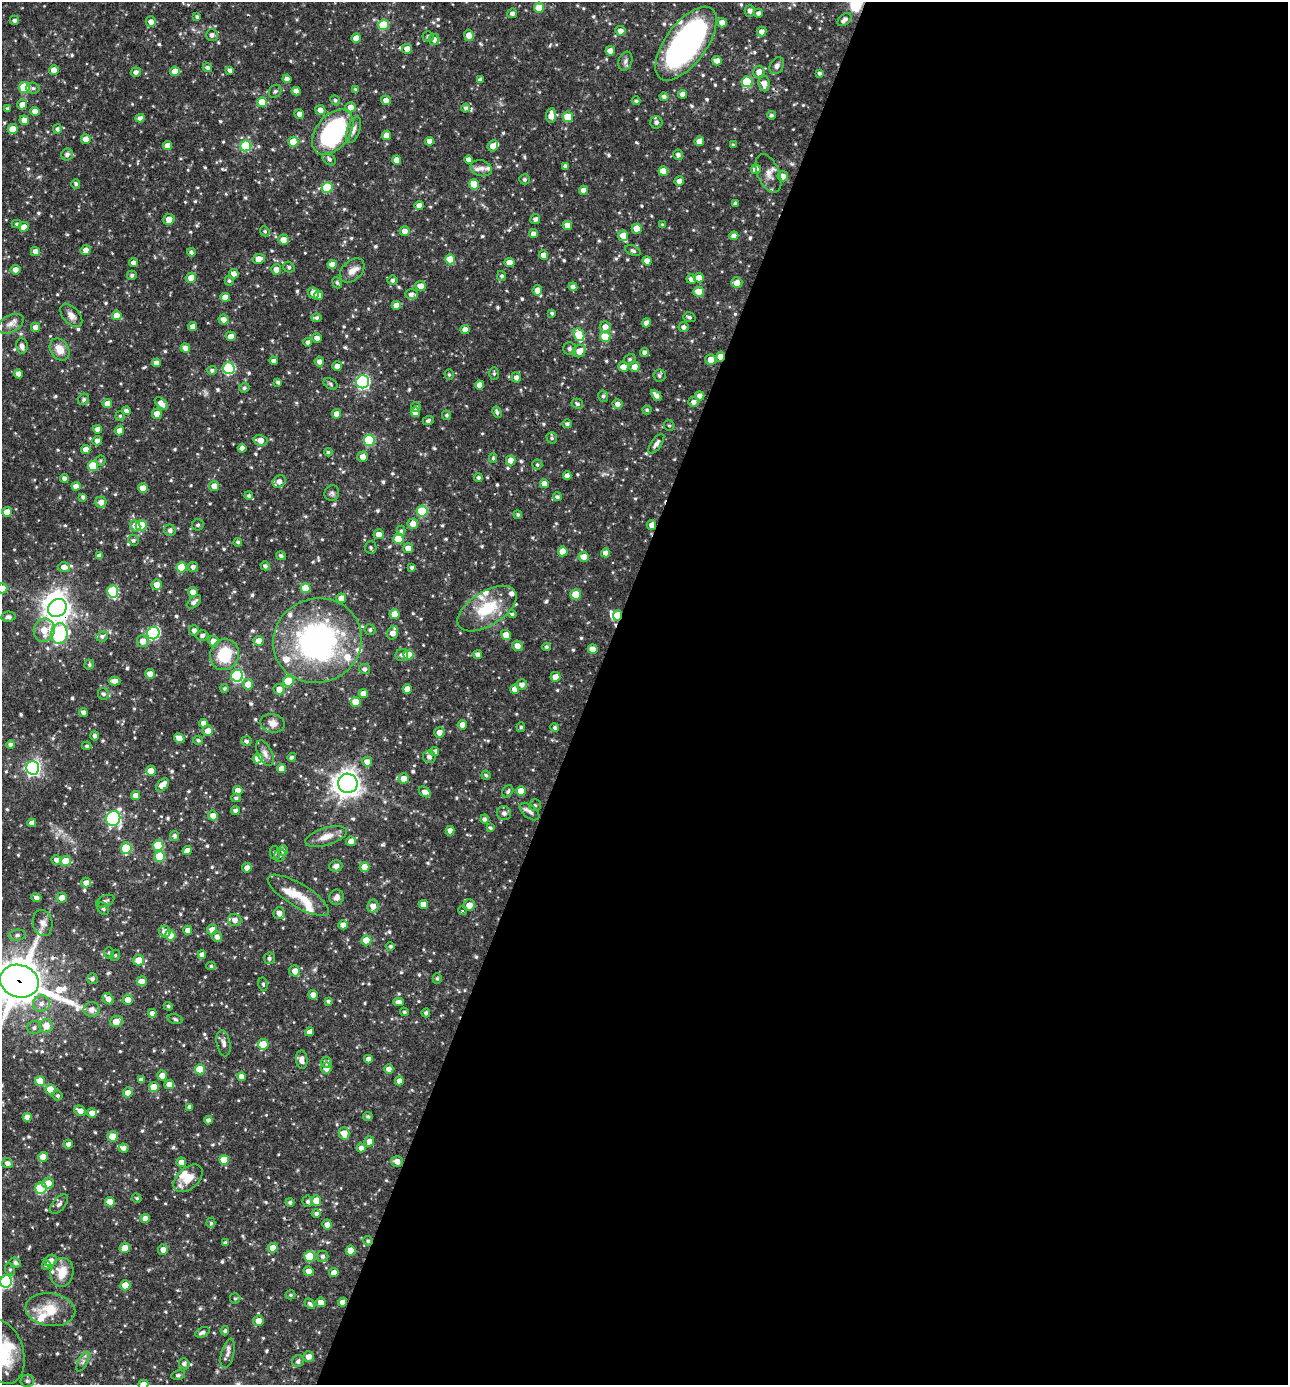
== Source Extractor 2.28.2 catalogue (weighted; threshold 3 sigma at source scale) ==
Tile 12 of 4 x 4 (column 4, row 3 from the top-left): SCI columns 4128-5413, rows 1385-2767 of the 5550 x 5536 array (HDU 1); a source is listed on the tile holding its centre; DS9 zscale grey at full resolution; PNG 1290 x 1387 px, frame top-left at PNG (2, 2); each listed source drawn as its Kron ellipse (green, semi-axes under 4 px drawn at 4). Shown black and unused: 54% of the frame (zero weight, under 3 of 4 exposures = <1% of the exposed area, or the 3 px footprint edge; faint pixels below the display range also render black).
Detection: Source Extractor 2.28.2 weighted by HDU 2 'WHT'; one run over the whole footprint, this tile lists its part. Background 0.0642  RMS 0.0036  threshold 0.016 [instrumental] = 3 sigma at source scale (4.5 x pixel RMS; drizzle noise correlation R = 1.50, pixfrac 1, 0.05/0.05 arcsec/px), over >= 5 px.
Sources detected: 759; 5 inside a brighter object's white glare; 2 cosmic-ray / hot-pixel residue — neither listed nor drawn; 25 inside a brighter listed object's ellipse — not listed separately; of the other 727, all 500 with FLUX_AUTO >= 0.589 (the completeness limit of this list) listed and drawn (227 fainter detections not listed), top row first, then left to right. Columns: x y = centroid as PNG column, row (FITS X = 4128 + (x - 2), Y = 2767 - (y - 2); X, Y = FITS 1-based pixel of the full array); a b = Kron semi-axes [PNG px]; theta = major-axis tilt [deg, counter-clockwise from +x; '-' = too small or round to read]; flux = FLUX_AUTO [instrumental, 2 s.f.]
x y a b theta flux
539 7 5 5 - 4.7
750 11 6 5 - 1.6
512 13 5 4 - 1.3
758 13 4 4 - 1.1
197 17 4 4 - 0.73
14 20 4 4 - 0.91
844 20 8 5 39 1.4
151 22 5 5 - 2.2
722 23 5 4 - 2.4
383 25 5 5 - 15
620 31 5 5 - 1.9
761 32 5 5 - 2
212 35 6 5 - 1.4
469 35 6 4 -81 4
428 36 5 5 - 0.85
356 38 4 4 - 4
434 40 5 5 - 1.8
686 44 43 20 53 110
407 49 5 5 - 2.6
610 51 4 4 - 3.3
625 61 10 7 71 1.2
717 61 5 4 - 2.6
777 66 9 6 57 1.4
207 68 5 4 - 1
54 70 5 5 - 2.5
230 70 4 4 - 1.3
175 71 5 5 - 4.6
136 72 5 4 - 1.4
759 72 6 6 - 2.6
820 73 4 4 - 0.78
287 79 4 4 - 1.6
480 80 4 4 - 1.2
747 82 5 5 - 19
764 83 8 5 -84 2.8
24 87 5 5 - 16
33 88 6 5 - 0.96
356 90 4 3 - 0.83
275 91 7 6 - 0.75
296 91 4 4 - 1.8
683 94 4 4 - 2.1
664 97 4 4 - 1.4
335 100 5 4 - 0.68
386 100 5 4 - 2.1
636 101 4 4 - 0.78
262 102 5 5 - 6.7
22 105 5 5 - 3
350 107 5 5 - 2.4
7 108 4 3 - 0.67
465 108 4 4 - 0.84
320 110 5 5 - 2.3
35 111 4 4 - 2.6
299 114 5 4 - 2
551 115 7 5 85 3.4
771 115 4 4 - 0.68
568 117 5 5 - 7.1
140 118 4 4 - 1.5
24 120 5 4 - 3
656 122 6 6 - 1.3
13 129 5 5 - 5.6
57 129 5 4 - 0.91
353 130 14 6 70 1.8
333 132 26 16 51 50
386 135 4 4 - 2.6
86 139 5 4 - 3.2
429 141 4 4 - 2.5
699 141 5 4 - 2.9
293 142 5 5 - 7
733 145 3 3 - 0.6
168 146 4 4 - 3.4
246 146 5 5 - 21
493 146 6 5 - 2.5
67 154 6 5 - 1.5
678 155 5 5 - 1.2
329 159 7 5 -43 1.1
397 160 4 4 - 3.3
468 160 4 4 - 2
565 166 4 4 - 1.1
481 168 11 8 -15 1.8
756 169 5 5 - 3.6
663 171 5 5 - 5.7
768 173 20 11 -66 3.2
783 176 5 5 - 2.8
524 179 5 5 - 0.9
679 181 5 5 - 2.3
76 184 5 4 - 0.95
474 184 5 5 - 6.1
327 187 5 5 - 17
583 190 4 4 - 2.3
735 203 4 3 - 0.63
419 205 4 4 - 2.3
535 219 5 5 - 1.1
169 220 6 5 - 3.2
17 224 5 4 - 0.7
567 225 5 4 - 3.5
663 225 4 3 - 0.6
24 227 5 5 - 2.3
637 229 5 5 - 5.6
265 231 5 4 - 0.65
405 231 5 4 - 2.3
533 234 4 4 - 1.8
623 236 5 5 - 4.7
734 236 4 4 - 2.2
283 239 5 5 - 2.7
86 250 5 5 - 2.5
633 251 8 5 -22 1
35 252 4 4 - 2.6
191 252 4 4 - 0.91
543 255 4 4 - 3
259 259 6 5 - 3.4
450 259 5 5 - 7.7
647 261 4 4 - 2.5
133 263 4 4 - 1.7
509 263 5 4 - 3.2
332 264 4 4 - 2.2
289 267 6 5 - 0.77
276 269 5 5 - 2.4
16 270 5 4 - 1.9
352 270 14 9 43 3
234 274 5 4 - 2
132 275 5 4 - 0.88
502 276 5 4 - 0.81
191 278 5 5 - 3.6
699 278 5 4 - 3.9
691 279 5 4 - 2.1
392 280 5 5 - 0.86
229 281 5 4 - 0.69
337 283 6 4 -67 0.72
737 283 5 5 - 3.2
420 286 5 5 - 2.8
573 287 4 4 - 1.4
537 290 5 5 - 3.6
699 292 5 5 - 7
313 293 6 5 - 2.5
411 294 6 5 - 1.5
318 295 5 4 - 2.1
225 297 5 4 - 2.8
396 305 4 4 - 2.8
552 313 4 3 - 0.76
71 315 14 8 -49 2.2
117 315 5 4 - 4.5
689 317 6 5 - 0.76
316 318 5 4 - 0.82
223 319 5 5 - 2.4
646 323 4 4 - 2.4
11 324 14 8 27 2.5
35 327 5 4 - 2
193 327 4 4 - 2.2
605 327 5 5 - 2.5
683 327 5 5 - 1.3
465 330 4 4 - 2.5
579 335 6 5 - 12
231 336 5 4 - 2.5
605 337 5 5 - 9.1
317 338 5 4 - 1.7
308 342 4 4 - 1.2
22 346 8 5 -81 1.4
185 348 5 4 - 1.8
60 349 12 9 -55 4.4
569 349 6 6 - 0.88
579 351 7 6 - 3.3
644 352 4 4 - 1.3
720 357 5 4 - 3.5
630 359 6 5 - 0.73
711 359 5 5 - 3.1
274 361 4 4 - 1.5
319 362 5 4 - 1.4
156 363 4 4 - 2.1
337 366 5 5 - 1.8
623 367 5 5 - 2.9
634 367 5 5 - 2.8
229 368 6 6 - 31
212 370 5 4 - 0.96
18 374 4 4 - 2
494 374 6 5 - 0.7
449 375 5 4 - 0.61
659 375 6 6 - 0.83
516 377 5 5 - 1.7
278 382 4 4 - 0.97
363 382 6 6 - 59
331 384 7 5 -29 0.67
479 385 4 4 - 2.5
244 388 5 4 - 0.78
656 395 6 4 -47 1.7
603 396 6 5 - 0.84
700 396 4 4 - 2.4
84 399 6 5 - 0.83
693 402 5 5 - 1.7
161 403 8 4 -42 2.6
107 404 5 4 - 2.7
577 404 6 5 - 0.79
618 404 5 5 - 1.6
416 407 5 4 - 0.89
647 410 5 4 - 0.62
126 411 4 4 - 1.7
415 412 5 4 - 3.1
497 412 6 4 -63 0.94
157 414 5 5 - 3.2
337 414 4 4 - 2.9
447 415 4 4 - 0.69
120 416 5 5 - 0.61
428 421 5 4 - 0.88
567 424 5 4 - 0.88
669 426 5 5 - 0.59
98 429 4 4 - 1.7
119 431 5 4 - 2.4
552 438 6 5 - 0.71
260 440 7 5 -14 2.7
369 440 5 5 - 19
97 441 5 4 - 1.7
656 444 11 5 55 1.7
242 448 4 4 - 1.6
86 450 4 4 - 2.9
328 452 4 4 - 0.64
363 457 5 5 - 2.5
493 458 5 4 - 0.63
511 460 5 5 - 4.4
100 461 5 5 - 0.59
537 465 5 5 - 0.68
93 466 5 5 - 11
567 475 4 4 - 1.8
64 478 4 4 - 1.4
478 478 4 4 - 0.78
279 481 7 5 42 2.1
544 484 4 4 - 2.1
76 486 4 4 - 2.1
214 486 5 5 - 2.6
143 488 5 4 - 4.4
332 493 8 7 - 0.99
249 496 4 4 - 0.74
83 497 4 3 - 0.86
557 497 4 4 - 0.74
101 502 5 5 - 2.4
422 511 5 5 - 18
7 512 5 5 - 3.2
518 515 4 4 - 0.59
413 524 5 5 - 3.1
198 525 6 5 - 0.66
652 525 5 4 - 2.3
135 526 5 5 - 3.2
141 526 5 5 - 14
170 530 6 5 - 1.1
401 531 5 4 - 0.65
379 534 5 5 - 2.4
398 539 5 5 - 10
133 540 5 5 - 0.74
238 542 4 4 - 0.67
371 547 6 6 - 0.8
408 548 5 5 - 3
563 551 5 5 - 4.9
605 553 4 4 - 2.7
99 556 4 4 - 1.7
281 556 5 4 - 1
584 557 5 5 - 3
265 566 5 4 - 1.1
64 567 6 5 - 2.1
181 567 5 5 - 9
193 567 5 5 - 1.4
412 567 4 3 - 0.82
157 585 5 5 - 3.3
2 588 5 5 - 3.4
305 588 5 5 - 8.5
113 591 6 5 - 23
193 592 5 5 - 2.4
575 594 5 5 - 8.5
341 598 5 5 - 2.9
194 602 8 5 43 1.4
57 608 10 8 36 250
487 609 33 17 32 15
394 614 5 5 - 4.2
512 614 4 4 - 0.71
617 615 5 4 - 5.8
8 617 7 5 9 1
44 630 12 10 69 6.1
194 630 5 5 - 1.5
370 630 5 5 - 0.95
59 633 10 8 89 61
153 633 6 6 - 43
393 633 7 5 73 2.9
202 635 6 5 - 1.1
506 635 5 4 - 3.5
102 636 6 5 - 1.1
143 641 6 5 - 3.2
213 641 5 5 - 3.7
259 641 5 5 - 2.8
317 641 45 42 20 86
517 646 5 5 - 2.2
546 647 4 4 - 0.79
593 649 5 4 - 3.8
225 655 16 14 69 14
402 655 6 6 - 1.2
408 655 5 5 - 8.1
478 655 4 4 - 1.7
89 665 5 4 - 0.69
364 669 5 5 - 1.2
150 674 5 5 - 2.4
237 676 6 6 - 37
555 677 5 5 - 3
115 681 5 4 - 2.7
288 681 5 5 - 9.2
248 684 5 5 - 3.4
522 685 5 5 - 1.8
224 688 4 4 - 0.61
279 689 5 5 - 2.9
407 689 5 4 - 4.1
515 689 5 4 - 2.9
363 693 4 4 - 2.5
103 694 6 5 - 1
356 702 5 5 - 6.8
83 712 4 4 - 1.5
204 723 4 4 - 2
272 723 12 9 -12 2.4
462 725 4 4 - 2.3
521 727 5 3 - 0.64
555 727 4 4 - 0.88
208 731 5 5 - 2.6
439 732 5 5 - 2.4
95 736 4 4 - 1.2
179 738 5 4 - 2.9
198 740 5 4 - 0.72
246 741 5 5 - 1
10 745 4 4 - 1.3
87 746 4 4 - 0.66
435 752 4 4 - 2
265 753 13 7 -64 1.9
292 757 4 4 - 0.96
429 757 6 6 - 1.7
258 758 5 4 - 3.4
367 762 5 5 - 2.2
32 768 7 6 - 91
282 769 4 4 - 3.4
151 771 5 5 - 3.4
486 775 4 4 - 0.64
404 778 5 5 - 3.1
348 783 10 9 - 300
162 785 7 5 48 3.8
238 790 5 4 - 2.6
508 791 6 5 - 0.77
521 791 5 4 - 4.5
425 792 6 4 -35 2.1
135 796 4 4 - 2.3
236 798 4 4 - 0.77
535 805 6 6 - 0.76
235 810 4 4 - 1.1
530 812 11 6 -39 1.5
504 813 7 7 - 1.4
213 816 5 5 - 2.8
113 818 7 7 - 63
484 819 4 4 - 1.1
32 823 4 4 - 2
490 828 4 3 - 0.77
450 831 5 4 - 1.8
174 836 5 4 - 1.1
326 837 21 8 17 4.1
351 841 5 4 - 2.4
158 845 5 5 - 13
126 848 5 5 - 18
187 851 4 4 - 2.8
283 851 5 5 - 0.99
275 853 7 5 -78 0.63
280 855 6 5 - 0.8
160 856 5 5 - 11
56 860 5 4 - 1.6
66 861 5 5 - 5.7
336 866 6 5 - 1.6
365 867 5 5 - 4.8
247 868 5 4 - 2.2
86 883 5 5 - 2.3
298 895 35 11 -31 7.9
337 897 8 7 - 2
36 898 5 4 - 1.7
62 898 5 5 - 2.5
105 901 10 5 24 1
423 904 5 4 - 2.9
469 905 6 5 - 3.1
373 906 6 6 - 2.8
103 908 7 5 -60 0.75
463 911 4 4 - 0.76
279 913 6 5 - 2.6
235 920 7 6 - 2.3
43 923 13 9 -77 2.6
343 925 4 4 - 2.5
212 929 5 5 - 2.7
188 930 4 4 - 2.2
165 932 6 5 - 2.8
17 935 8 5 8 0.92
170 935 5 5 - 5
217 937 5 5 - 1.8
366 940 5 5 - 6.5
390 946 4 4 - 0.68
109 953 6 5 - 0.68
115 955 6 4 69 0.6
202 955 4 4 - 1.5
269 958 6 5 - 0.85
139 960 5 5 - 5
211 966 4 4 - 0.6
295 971 5 5 - 2.4
92 979 5 5 - 1.1
437 979 5 4 - 0.59
19 981 20 16 -18 1300
142 981 5 5 - 2.6
263 984 7 4 -79 0.66
313 995 5 4 - 2.2
108 999 6 4 -46 2.6
128 1000 5 5 - 3
328 1001 4 4 - 0.73
398 1002 5 4 - 1.5
41 1004 8 8 - 2.1
168 1006 4 4 - 0.64
92 1009 8 7 - 2.2
404 1012 4 4 - 0.64
152 1013 4 4 - 1.8
426 1013 4 4 - 1
175 1019 7 4 -17 0.78
116 1021 6 5 - 3.5
46 1026 7 7 - 3.9
34 1028 7 6 - 1.1
310 1032 4 4 - 2.4
224 1043 13 7 -79 1.7
263 1044 5 5 - 8.5
368 1059 4 4 - 2.4
302 1060 9 5 -85 2.1
327 1062 5 5 - 1.2
326 1068 5 5 - 2.7
200 1069 5 5 - 9.9
389 1069 4 4 - 2.4
162 1076 5 5 - 2.4
241 1077 4 4 - 2.5
141 1080 4 4 - 1.5
40 1081 5 5 - 7.6
399 1081 4 4 - 2.5
169 1084 5 4 - 2.7
154 1087 5 5 - 6.8
50 1089 5 5 - 6.5
128 1093 5 5 - 3.2
58 1095 5 5 - 0.71
190 1107 4 4 - 1.4
80 1111 6 5 - 2.5
92 1113 5 4 - 2.3
368 1116 4 4 - 0.7
27 1117 4 4 - 2.4
208 1120 4 4 - 1.3
344 1133 6 5 - 3.8
112 1136 5 5 - 6.9
369 1141 5 5 - 2.5
68 1144 4 4 - 1.6
124 1148 5 4 - 1.5
361 1148 4 4 - 1.8
43 1157 5 4 - 3.2
224 1160 5 5 - 7.4
397 1161 6 5 - 2.3
181 1162 4 4 - 2.5
7 1163 5 5 - 1.3
188 1178 17 10 41 5.3
48 1183 6 5 - 3.1
41 1188 5 5 - 27
137 1198 5 4 - 0.61
308 1201 5 5 - 0.87
316 1201 5 5 - 4.6
110 1202 5 5 - 4.8
290 1202 4 4 - 0.93
59 1204 12 6 49 1.3
316 1214 4 4 - 0.99
145 1218 4 4 - 2.5
211 1223 5 4 - 0.67
327 1224 5 4 - 2
368 1241 5 4 - 0.79
225 1243 4 4 - 0.87
125 1248 5 5 - 3.7
273 1248 5 4 - 5.1
163 1250 5 5 - 2.2
351 1251 5 5 - 4.9
310 1256 5 5 - 12
323 1256 6 5 - 1.2
51 1261 6 5 - 2
15 1263 6 5 - 0.93
46 1265 4 4 - 0.7
10 1269 6 5 - 0.67
309 1271 5 5 - 2.4
62 1272 14 11 81 6.5
334 1273 4 4 - 2.7
6 1281 6 6 - 38
125 1285 5 5 - 6.8
290 1295 5 4 - 0.66
235 1298 5 5 - 0.61
321 1302 5 4 - 3
343 1302 4 4 - 2.4
310 1304 6 4 -41 0.91
50 1310 25 16 -8 9.6
258 1321 5 5 - 2.8
225 1331 4 4 - 0.97
202 1332 7 4 25 1.2
3 1352 33 21 -75 18
228 1353 15 6 76 1.7
308 1357 5 5 - 2.4
298 1361 6 5 - 1.2
83 1362 11 4 63 1
184 1364 5 5 - 1.2
178 1375 7 4 10 0.69
27 1381 7 6 - 0.82
143 1384 5 4 - 2.8
Overlapping masked pixels (flux is a lower limit): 11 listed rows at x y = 686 44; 333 132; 720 357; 652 525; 57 608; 617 615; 59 633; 19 981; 27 1117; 368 1241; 343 1302
Isophote crosses this tile's border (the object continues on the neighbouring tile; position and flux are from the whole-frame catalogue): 5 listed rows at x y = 2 588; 19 981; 6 1281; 3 1352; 143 1384